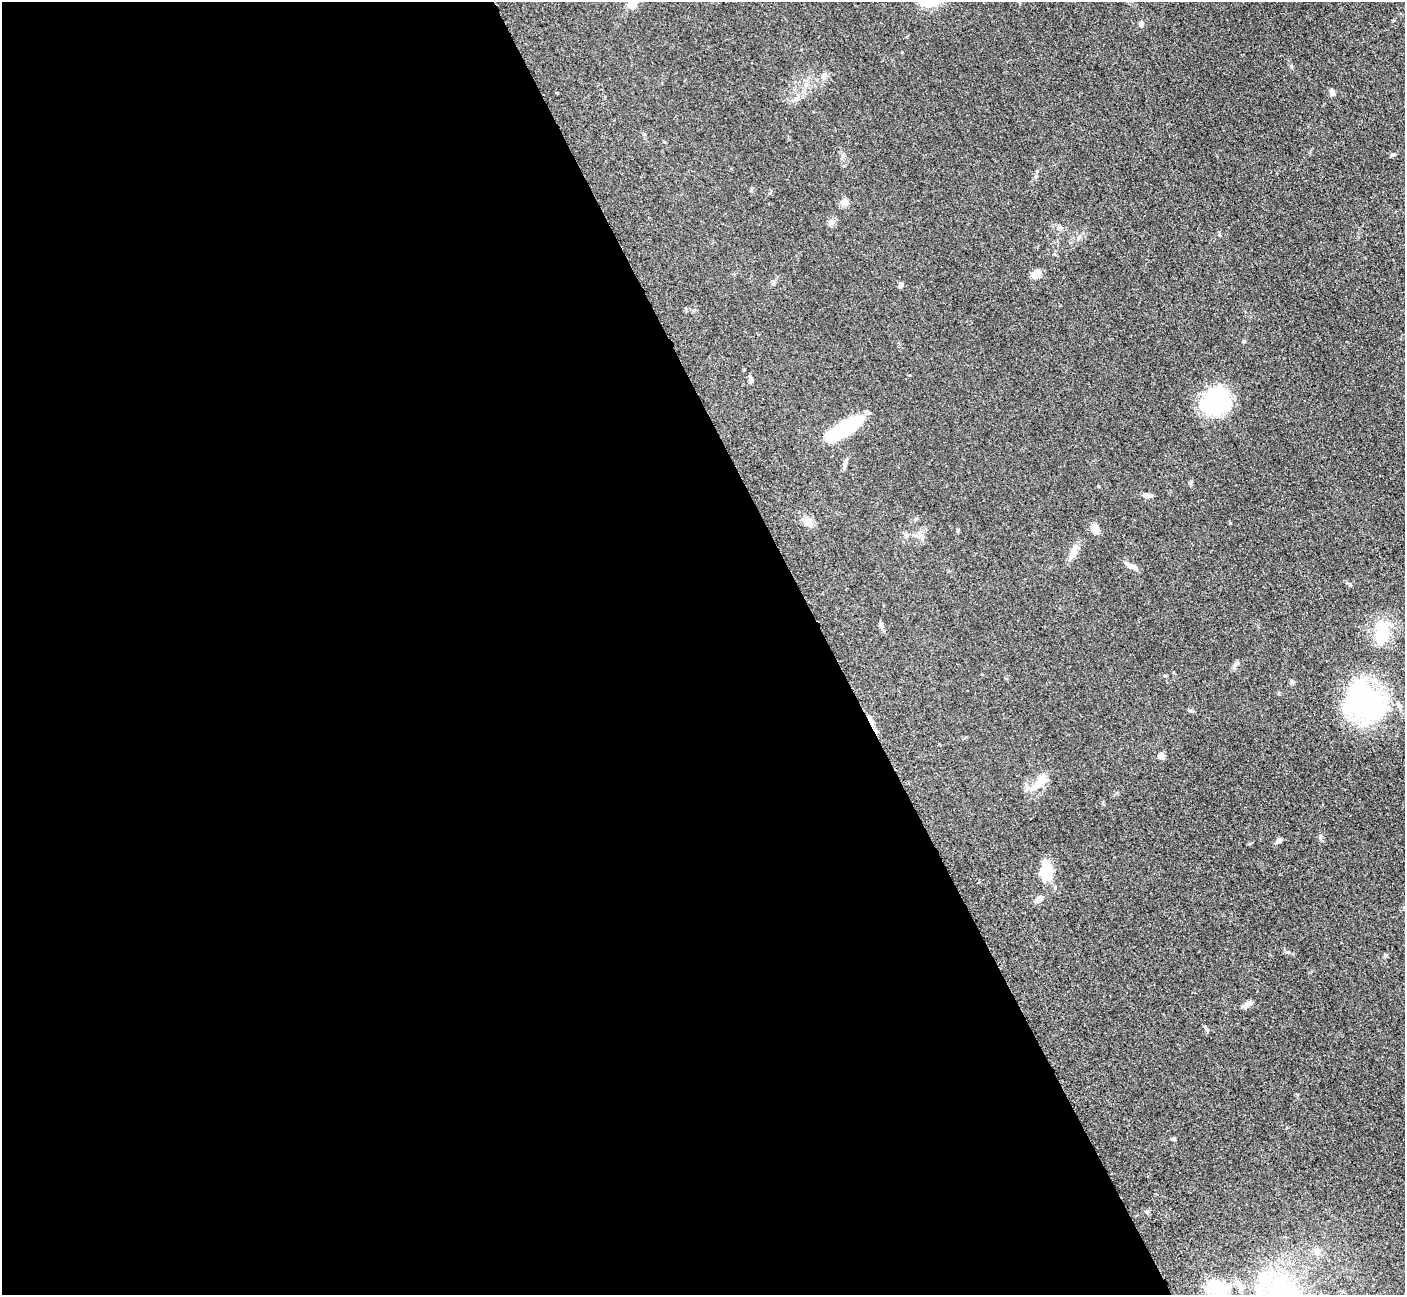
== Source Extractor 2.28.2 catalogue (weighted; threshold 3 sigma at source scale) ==
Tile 9 of 4 x 4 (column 1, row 3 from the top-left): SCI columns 20-1422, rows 1592-2884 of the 5698 x 5663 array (HDU 1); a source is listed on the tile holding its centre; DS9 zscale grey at full resolution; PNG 1407 x 1297 px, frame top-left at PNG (2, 2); no overlay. Shown black and unused: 59% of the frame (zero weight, under 3 of 5 exposures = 4% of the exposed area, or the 3 px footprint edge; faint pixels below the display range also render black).
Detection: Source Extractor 2.28.2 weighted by HDU 2 'WHT'; one run over the whole footprint, this tile lists its part. Background 0.0525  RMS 0.0056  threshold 0.0251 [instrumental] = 3 sigma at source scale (4.5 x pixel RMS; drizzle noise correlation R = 1.50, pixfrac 1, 0.05/0.05 arcsec/px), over >= 5 px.
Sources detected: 43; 2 inside a brighter object's white glare — not listed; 1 inside a brighter listed object's ellipse — not listed separately; the other 40 listed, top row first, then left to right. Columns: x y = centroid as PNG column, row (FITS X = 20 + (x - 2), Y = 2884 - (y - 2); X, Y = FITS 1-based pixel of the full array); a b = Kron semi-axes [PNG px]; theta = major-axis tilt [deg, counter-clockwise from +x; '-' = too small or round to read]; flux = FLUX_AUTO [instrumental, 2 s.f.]
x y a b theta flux
928 3 12 10 6 5.9
632 5 11 10 - 3.9
1141 24 7 5 -86 1.4
824 76 11 7 56 2.2
1332 92 7 6 - 1.8
1393 155 6 4 19 0.76
844 202 9 9 - 2.6
831 222 9 7 14 2
1059 228 6 4 17 0.9
1036 274 10 8 42 5
900 285 7 6 - 1
1244 341 4 4 - 0.55
751 379 7 4 -71 1.8
1212 405 26 22 -59 39
846 428 45 14 33 27
845 463 13 4 77 1.7
1147 496 11 6 -2 2.1
807 521 12 11 - 4.4
1095 528 9 7 -70 5.4
958 530 6 4 -89 0.61
906 535 8 4 82 1
1073 553 21 8 70 4.4
1131 566 17 5 -26 3.1
881 625 7 5 -75 1.4
1381 632 32 16 -89 19
1236 663 7 5 4 1.1
1165 676 5 3 - 0.53
1365 702 40 26 -33 120
1190 711 9 3 -21 0.73
1161 756 5 5 - 3.8
1039 782 31 9 47 7.9
1279 840 7 6 - 1.5
1046 871 25 15 -88 11
1039 899 10 7 35 2.5
1247 1005 12 6 33 2.3
1173 1139 6 4 -1 0.94
1147 1212 5 5 - 0.79
1317 1251 9 8 - 3.5
1263 1278 9 7 89 14
1218 1288 28 15 -20 17
Isophote crosses this tile's border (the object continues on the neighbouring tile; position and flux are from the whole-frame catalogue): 2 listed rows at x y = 928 3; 632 5
Unlisted compact peaks at least as high as the median listed source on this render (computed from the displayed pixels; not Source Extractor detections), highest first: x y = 1320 837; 1230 523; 1287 952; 1219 234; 1292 682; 1191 482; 902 52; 1036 176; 1291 66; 1207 1030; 1350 585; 1279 694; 915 519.